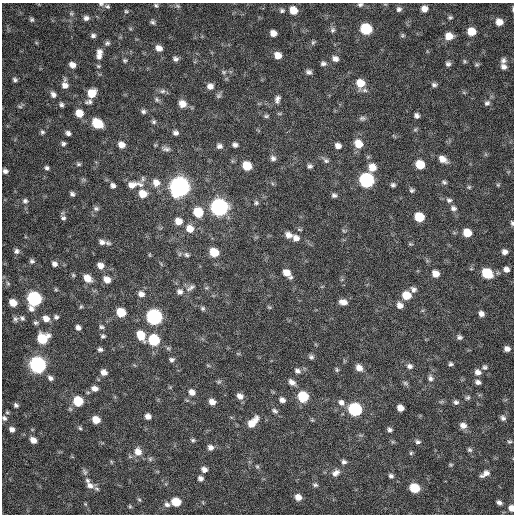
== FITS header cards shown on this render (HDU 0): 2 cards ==
NAXIS1  =                  512 / Axis length
NAXIS2  =                  512 / Axis length

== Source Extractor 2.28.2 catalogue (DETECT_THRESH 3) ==
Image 512 x 512 px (HDU 0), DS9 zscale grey, 1 PNG px = 1 image px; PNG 516 x 516 px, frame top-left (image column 1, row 512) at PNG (2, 3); no overlay
Background 293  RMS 18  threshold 54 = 3 sigma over >= 5 px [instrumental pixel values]
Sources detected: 238; all 238 listed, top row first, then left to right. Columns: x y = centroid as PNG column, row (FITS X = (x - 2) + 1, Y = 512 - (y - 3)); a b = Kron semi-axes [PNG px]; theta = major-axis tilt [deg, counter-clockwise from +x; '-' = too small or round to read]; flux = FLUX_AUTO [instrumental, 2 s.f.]
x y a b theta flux
101 4 7 5 0 2000
360 4 6 5 - 2700
156 5 5 4 - 1900
107 6 7 5 -22 2300
178 6 7 5 -13 2000
399 9 8 7 - 3900
424 9 7 6 - 8100
513 9 6 2 90 1400
293 10 7 7 - 16000
126 11 5 5 - 1600
282 11 7 6 - 2800
71 13 6 5 - 1900
450 17 7 5 -1 2000
86 18 7 6 - 4200
32 19 6 5 - 2300
153 22 6 5 - 2400
499 22 7 6 - 12000
366 29 8 7 - 71000
332 30 8 7 - 3300
471 31 7 6 - 22000
273 33 6 5 - 8500
402 35 6 5 - 1900
93 36 6 5 - 3200
449 36 8 7 - 14000
313 42 7 5 73 2100
107 43 7 5 18 2700
159 48 7 6 - 8100
99 52 8 7 - 6100
278 55 7 6 - 11000
99 57 7 5 18 3800
175 59 7 6 - 3400
335 59 8 7 - 5400
125 60 5 5 - 1900
503 60 8 6 61 4100
464 61 5 5 - 1700
323 63 7 6 - 3500
448 64 6 6 - 3300
477 64 6 5 - 2000
72 65 6 5 - 6700
98 66 6 5 - 1700
503 67 8 7 - 5000
224 72 7 5 20 2400
309 72 7 5 -18 3700
15 80 5 5 - 2800
360 83 9 9 - 19000
65 85 11 7 -88 7800
434 85 7 5 -5 3200
210 86 8 7 - 6700
162 91 9 6 2 3700
92 93 8 7 - 20000
53 95 7 6 - 4900
219 96 7 6 - 2700
277 99 9 6 77 4700
157 100 8 6 -59 2800
89 102 11 6 11 3900
487 103 8 7 - 3600
182 104 8 8 - 11000
61 105 6 5 - 2900
20 106 8 4 -9 2000
143 111 6 6 - 2900
79 113 7 7 - 16000
266 116 7 5 10 2000
417 116 6 5 - 3600
362 118 9 6 8 3000
154 122 6 5 - 2600
97 123 8 7 - 39000
415 130 6 4 19 1600
42 132 6 6 - 2500
68 133 6 5 - 3800
175 133 7 6 - 4000
63 144 6 5 - 2700
358 144 10 8 -52 16000
121 145 7 6 - 8600
235 145 5 5 - 3800
219 146 8 7 - 4300
338 146 6 5 - 5800
166 149 13 7 -10 5200
273 158 7 6 - 4000
443 159 10 7 -32 9300
326 160 9 6 -30 3500
78 164 6 5 - 2000
420 165 7 6 - 25000
247 166 7 7 - 25000
310 166 5 5 - 3000
372 167 8 8 - 14000
47 168 5 5 - 2700
5 171 6 5 - 3800
143 179 8 5 89 3100
366 180 8 7 - 240000
444 182 7 5 -20 2400
156 183 10 9 - 10000
140 184 12 6 -24 5400
132 185 13 9 18 9600
393 185 6 5 - 2700
498 185 5 4 - 1400
113 186 7 6 - 4000
179 187 8 8 - 890000
469 187 5 5 - 1700
412 190 6 5 - 2400
72 194 6 4 -43 3000
143 194 8 7 - 17000
334 195 6 5 - 3000
449 200 8 6 -2 3400
25 201 7 7 - 3600
256 203 6 6 - 2300
219 207 8 8 - 500000
453 208 8 7 - 4200
96 209 8 6 -2 3000
198 212 8 7 - 35000
419 217 7 6 - 33000
63 218 6 5 - 2800
178 221 7 7 - 11000
512 223 6 4 -75 2100
190 229 9 8 - 12000
344 231 6 4 -19 1500
467 233 7 6 - 21000
289 235 9 7 -23 7200
296 238 9 8 - 6700
102 242 9 7 -12 5900
16 251 7 7 - 3800
214 252 7 6 - 29000
504 252 6 5 - 5000
150 255 5 3 - 1100
187 255 8 6 -27 3000
32 261 7 6 - 2800
54 264 6 5 - 4500
100 266 7 6 - 8000
506 269 7 6 - 5600
286 273 9 7 -39 12000
487 273 8 7 - 47000
436 274 7 6 - 11000
73 275 5 5 - 1600
87 278 10 7 -41 12000
107 280 8 7 - 10000
8 283 6 5 - 1900
190 288 13 6 33 4800
413 289 8 7 - 4200
56 290 6 4 -19 1400
180 292 9 8 - 5200
141 294 8 7 - 6500
406 295 8 7 - 22000
34 299 8 7 - 240000
343 302 8 6 -12 7400
13 303 6 5 - 15000
400 305 7 7 - 6700
81 307 5 4 - 1600
269 307 6 3 -18 1300
202 308 7 6 - 2200
121 312 7 6 - 31000
481 314 6 5 - 5200
56 317 6 6 - 2700
154 317 8 7 - 330000
22 318 7 6 - 2900
15 319 8 6 -74 3000
46 319 8 6 -30 8600
36 323 6 5 - 2400
101 327 7 6 - 2500
78 328 5 5 - 4500
141 335 10 7 -64 20000
103 336 5 4 - 2200
459 337 7 6 - 3200
42 338 8 7 - 42000
154 340 7 7 - 74000
507 349 6 5 - 5300
100 350 6 5 - 3000
238 353 6 4 -19 1300
311 357 6 6 - 2900
172 360 6 5 - 2900
451 364 5 4 - 2400
38 365 8 7 - 420000
409 366 8 7 - 4300
485 367 7 6 - 2800
359 368 8 6 -41 8000
337 370 6 5 - 1900
297 371 8 6 -25 4200
104 372 7 6 - 7000
478 372 7 7 - 5900
50 378 7 5 -37 3800
430 378 8 7 - 4000
219 382 6 4 29 1800
292 382 8 6 -39 6200
478 382 6 5 - 4100
405 383 8 5 -17 2300
94 388 8 6 -12 6200
192 392 8 7 - 7400
240 396 7 6 - 6900
303 396 7 7 - 53000
468 397 7 6 - 2400
282 400 7 5 -25 4900
78 401 7 6 - 42000
212 402 7 5 -18 7800
341 402 9 7 -46 5800
441 402 7 4 19 1800
456 402 6 6 - 3200
16 405 5 5 - 2700
400 408 6 5 - 8800
355 409 8 7 - 160000
275 411 9 6 -24 3300
148 416 5 5 - 6200
4 418 8 7 - 3800
503 418 7 6 - 3400
96 420 7 6 - 15000
312 420 5 5 - 1400
252 422 14 7 48 16000
463 425 8 7 - 7100
80 428 6 4 -44 1700
12 429 6 5 - 4800
390 430 6 5 - 3200
33 440 6 5 - 8700
193 440 6 4 -15 2000
418 442 7 6 - 3000
509 442 6 4 -1 1900
210 447 7 6 - 5200
470 450 6 6 - 2400
138 452 10 9 - 12000
411 453 5 4 - 1800
150 459 7 5 -47 2100
344 462 6 6 - 3300
451 465 6 5 - 1600
257 466 6 5 - 1800
204 470 7 6 - 5100
85 472 10 6 -56 3300
336 473 11 7 39 6800
485 474 10 5 31 6500
391 476 6 6 - 3100
200 478 6 5 - 3900
88 481 8 6 -49 3500
315 485 7 5 -10 2500
90 486 12 8 -27 7900
414 488 7 6 - 41000
298 497 7 6 - 9200
139 500 6 4 -30 1600
176 502 7 6 - 27000
499 502 5 4 - 3500
85 504 5 5 - 1400
167 504 7 6 - 3900
130 506 5 5 - 1600
511 508 6 5 - 9400
At the frame edge (FLAGS 8, measured only in part): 6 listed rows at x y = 101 4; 360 4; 513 9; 512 223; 4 418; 511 508